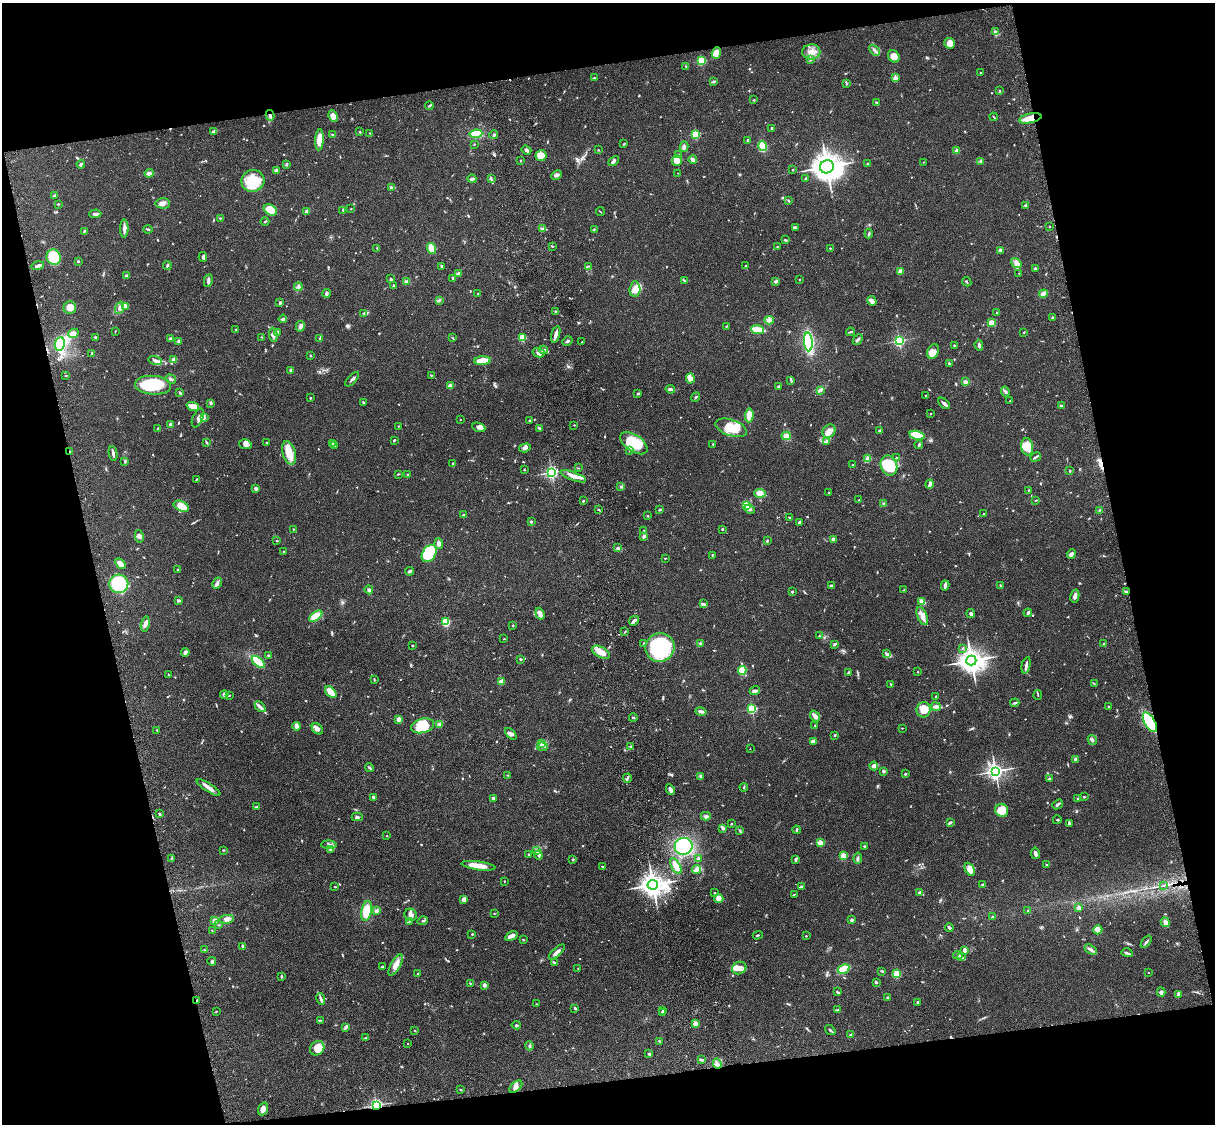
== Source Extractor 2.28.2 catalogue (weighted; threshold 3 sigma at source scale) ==
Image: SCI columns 122-4970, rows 277-4763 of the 5089 x 4928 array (HDU 1 of 3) = the unmasked area's bounding box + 8 px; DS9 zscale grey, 4 x 4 block average (1 PNG px = mean of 4 x 4 image px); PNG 1217 x 1126 px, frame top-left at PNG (2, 3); each listed source drawn as its Kron ellipse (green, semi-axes under 4 px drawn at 4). Shown black and unused: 26% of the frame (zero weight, under 3 of 4 exposures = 6% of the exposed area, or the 3 px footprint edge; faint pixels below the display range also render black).
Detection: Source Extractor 2.28.2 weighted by HDU 2 'WHT'. Background 0.0756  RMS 0.0057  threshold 0.0259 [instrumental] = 3 sigma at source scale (4.5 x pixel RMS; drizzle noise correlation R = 1.50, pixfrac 1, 0.05/0.05 arcsec/px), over >= 5 px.
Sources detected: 856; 2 too faint to see at this stretch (4 x 4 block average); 3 inside a brighter object's white glare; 2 cosmic-ray / hot-pixel residue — neither listed nor drawn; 21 coinciding with a brighter row at this scale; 44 inside a brighter listed object's ellipse — not listed separately; of the other 784, all 500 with FLUX_AUTO >= 1.94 (the completeness limit of this list) listed and drawn (284 fainter detections not listed), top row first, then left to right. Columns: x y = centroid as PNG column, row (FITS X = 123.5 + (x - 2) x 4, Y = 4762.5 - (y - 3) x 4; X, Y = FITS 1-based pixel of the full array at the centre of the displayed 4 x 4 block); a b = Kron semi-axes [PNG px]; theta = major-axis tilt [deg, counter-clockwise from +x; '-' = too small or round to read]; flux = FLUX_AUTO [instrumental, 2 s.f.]
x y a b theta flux
995 31 3 2 - 4.1
950 43 5 5 - 25
875 50 6 2 -49 8.1
811 52 9 7 1 33
716 53 6 4 73 30
894 56 6 5 - 28
811 60 3 2 - 2.9
701 61 2 2 - 230
686 66 3 2 - 3.7
981 73 2 2 - 2
594 78 3 2 - 2.1
896 78 3 2 - 4.7
714 81 3 2 - 3.7
847 84 2 2 - 6.6
999 91 3 2 - 2.4
754 100 3 2 - 2.3
877 102 3 2 - 4.2
429 106 4 2 - 3.9
270 115 5 3 - 8
333 116 6 4 -63 24
993 117 4 2 - 2.7
1030 118 11 4 12 53
772 128 4 2 - 3.6
214 131 3 2 - 6.6
360 132 2 2 - 4.5
370 133 2 2 - 2.1
476 134 6 4 7 55
696 134 2 2 - 230
333 135 3 2 - 4.2
494 135 4 2 - 5
319 140 10 4 86 44
747 140 4 2 - 3
474 144 2 2 - 2.4
624 144 3 2 - 2.3
763 146 5 3 - 110
684 147 5 3 - 10
526 150 5 3 - 8.9
598 150 3 2 - 2.2
957 151 2 2 - 56
678 154 2 2 - 2.1
541 156 5 5 - 40
521 160 2 2 - 3.4
677 160 5 5 - 31
693 160 4 3 - 14
613 161 6 2 44 11
981 161 3 3 - 4.1
923 162 2 2 - 2.4
81 164 4 2 - 6
286 164 4 2 - 3.7
867 164 2 2 - 3.1
827 167 7 6 - 4000
276 170 4 3 - 6.8
792 170 2 2 - 3
149 173 4 4 - 13
678 173 2 2 - 2.1
556 175 5 3 - 10
491 178 2 2 - 2.3
806 178 3 2 - 2.5
472 179 4 2 - 9.2
253 181 11 11 - 120
391 188 4 2 - 13
55 195 3 2 - 5.4
789 201 3 2 - 3.7
163 203 7 5 -4 15
58 204 3 2 - 3.2
1025 205 3 2 - 2.9
351 209 2 2 - 2
270 210 7 5 -32 74
343 210 2 2 - 3.2
307 211 3 2 - 17
600 212 4 2 - 2.2
95 214 6 3 4 11
220 218 3 2 - 3
265 221 4 2 - 3.8
795 227 3 2 - 5.5
1050 227 2 2 - 2.4
124 229 9 3 89 14
148 229 4 2 - 3.3
542 229 4 2 - 5.1
594 230 4 2 - 2.7
84 231 3 2 - 3.1
869 234 5 2 - 5.5
785 240 4 2 - 3.4
552 246 3 2 - 2.4
777 247 3 2 - 2.2
377 248 3 2 - 1.9
432 248 5 3 - 68
830 248 2 2 - 4.2
1000 250 2 2 - 28
54 257 8 7 - 120
203 257 5 3 - 7.7
78 261 2 2 - 8.9
1016 263 5 4 - 13
38 266 6 2 14 10
167 266 4 2 - 5.1
441 266 3 2 - 3.8
588 266 4 2 - 2.5
745 266 2 2 - 2.6
1035 268 3 2 - 3.9
900 272 4 4 - 14
459 273 3 2 - 18
1019 273 2 2 - 2.2
126 276 2 2 - 9.5
453 278 4 2 - 4.2
391 279 4 3 - 4.8
684 280 4 2 - 3.9
799 280 2 2 - 3.5
208 281 6 3 79 9
406 281 3 2 - 3
776 281 3 2 - 7.4
967 282 5 2 - 3.5
393 285 2 2 - 4.6
298 287 4 2 - 6.1
635 289 7 5 85 30
326 293 4 2 - 10
478 293 2 2 - 2
1043 294 4 3 - 22
439 300 4 2 - 4.1
872 301 5 3 - 15
280 303 3 2 - 5.9
126 307 4 2 - 4.7
70 308 6 6 - 34
119 308 6 4 67 14
556 311 4 2 - 4.6
997 313 2 2 - 4.9
364 314 4 3 - 7.8
1053 318 2 2 - 22
283 319 4 3 - 5.8
769 320 5 4 - 16
992 323 4 3 - 28
300 326 5 4 - 9.4
726 326 2 2 - 2
236 330 2 2 - 5.4
758 330 6 2 -6 130
115 331 3 2 - 2.1
278 332 3 2 - 5.5
850 332 4 2 - 3.9
1024 332 2 2 - 2.4
73 333 5 4 - 16
556 334 8 2 73 20
273 335 7 3 -86 11
95 337 3 2 - 2.7
262 337 2 2 - 2.2
523 337 2 2 - 120
320 338 4 2 - 3.8
453 338 3 2 - 2.6
170 339 3 2 - 3.3
858 339 6 2 46 7
179 341 4 3 - 7
567 341 5 2 - 5.9
899 341 2 2 - 520
582 342 3 2 - 2.2
808 342 9 4 -86 400
60 344 7 5 81 210
954 345 2 2 - 2.3
979 345 5 2 - 7.6
544 350 4 2 - 11
933 351 7 5 65 33
92 353 3 2 - 4.1
539 353 6 4 -14 12
310 356 2 2 - 3.7
174 360 3 3 - 27
155 361 7 3 -15 14
482 361 8 3 3 55
949 364 3 2 - 2.7
291 370 3 3 - 7
431 375 3 2 - 2.9
66 376 2 2 - 2.1
171 379 5 2 - 5.7
352 379 9 2 48 8.3
690 379 5 4 - 15
791 380 4 2 - 4.2
965 382 3 3 - 10
153 385 18 9 -5 200
450 386 2 2 - 46
779 386 3 2 - 4.7
670 389 5 3 - 8.7
820 390 3 2 - 2.2
1005 392 5 2 - 6.2
180 393 3 2 - 4.9
638 394 3 2 - 4.9
925 395 2 2 - 2.3
311 397 3 2 - 2.6
695 397 5 2 - 3.9
1010 401 2 2 - 2
363 402 3 2 - 3.5
210 403 4 3 - 4.8
944 403 7 2 -43 12
193 406 6 3 -20 39
1061 406 3 2 - 6.3
931 414 3 2 - 2.2
749 415 7 3 87 49
198 418 10 5 65 14
204 418 3 2 - 3.3
460 419 2 2 - 2.2
529 420 2 2 - 11
171 425 2 2 - 25
574 425 2 2 - 2.5
398 426 2 2 - 2.1
479 427 7 4 -22 15
158 428 3 2 - 3.6
540 428 3 2 - 3.1
731 428 16 8 -19 91
829 431 7 6 - 31
880 431 3 2 - 3
917 435 8 4 -12 92
786 436 4 3 - 18
394 440 3 2 - 4.2
826 441 4 2 - 6.8
206 442 4 2 - 3.2
267 442 2 2 - 2
332 443 2 2 - 2.3
634 443 15 8 -35 130
245 444 6 5 - 10
713 444 2 2 - 2.2
919 445 4 2 - 6.1
334 446 2 2 - 9.6
1027 447 8 6 -81 41
525 448 6 4 17 11
629 450 2 2 - 2.1
70 452 3 2 - 4.4
113 453 7 2 -80 13
289 453 12 6 -73 58
1036 457 5 2 - 5.8
896 458 2 2 - 6.6
868 459 2 2 - 110
125 461 3 2 - 4.2
453 464 3 3 - 5.7
853 465 2 2 - 2.3
889 466 10 8 -69 170
578 468 4 2 - 1.9
524 470 2 2 - 2.4
1070 471 2 2 - 3.1
552 472 2 2 - 650
398 474 3 2 - 2.7
408 475 3 2 - 4.3
573 476 13 3 -21 28
197 479 3 2 - 3.2
930 484 5 2 - 13
621 487 3 2 - 3.5
256 488 2 2 - 25
1029 490 4 2 - 2.3
760 493 6 4 -5 28
829 493 2 2 - 5.4
859 500 2 2 - 2.4
1036 500 3 2 - 2.6
583 501 3 2 - 4.4
884 504 2 2 - 8
746 505 4 3 - 74
181 506 8 5 -26 43
750 509 5 3 - 9.5
599 510 3 2 - 3.4
660 510 3 2 - 3.7
1099 510 3 2 - 2.6
983 514 2 2 - 1.9
463 515 3 2 - 2.7
647 516 2 2 - 3.4
789 518 3 2 - 3.6
531 522 2 2 - 6.1
799 522 3 2 - 5.6
293 529 3 2 - 2.2
722 529 2 2 - 4.5
644 531 3 2 - 3.7
139 536 6 3 -78 10
644 536 3 2 - 8.4
833 539 2 2 - 43
277 541 2 2 - 3.3
767 541 3 2 - 3.4
439 543 5 3 - 13
618 548 3 2 - 3.4
283 552 2 2 - 2.3
429 553 9 6 56 160
1071 554 5 4 - 9.4
712 555 3 2 - 2.4
665 558 3 2 - 2
120 563 6 4 -44 26
177 569 2 2 - 4.1
410 571 4 3 - 6.5
217 583 6 3 61 10
119 584 9 9 - 210
945 585 5 2 - 14
1000 585 3 2 - 2.7
831 586 3 3 - 4.5
369 590 4 4 - 6.8
903 590 2 2 - 2.7
792 592 2 2 - 13
1126 592 3 2 - 7.5
1075 596 6 3 77 13
179 601 2 2 - 3.4
922 601 3 3 - 14
703 604 2 2 - 2.6
1028 613 4 2 - 8.2
540 614 6 3 -70 21
971 614 4 3 - 7.9
316 616 8 4 37 57
922 616 10 5 -67 24
634 621 5 2 - 14
446 622 2 2 - 250
145 624 8 3 77 12
513 625 2 2 - 2.8
625 632 3 2 - 2.8
819 636 2 2 - 2.1
504 639 2 2 - 2
700 643 3 2 - 3.5
644 644 2 2 - 7.4
834 644 3 3 - 5
1104 644 4 2 - 7.4
412 646 2 2 - 7.7
660 648 15 14 - 320
963 648 3 2 - 2.4
185 652 4 3 - 14
601 652 9 5 -28 31
886 654 4 3 - 5.4
269 655 2 2 - 5.9
521 659 3 2 - 4
971 661 5 5 - 3800
258 662 8 4 -40 80
1026 665 8 2 77 12
742 670 4 4 - 85
849 672 3 2 - 3.8
918 672 2 2 - 2.4
168 675 3 2 - 2.7
374 679 3 2 - 3.3
501 681 4 3 - 28
891 684 4 2 - 2.6
1094 684 3 2 - 2.4
755 691 5 3 - 6.7
331 692 7 4 -47 50
224 694 4 3 - 7.3
229 695 3 2 - 3.3
1038 695 5 2 - 2.6
936 696 2 2 - 3.3
1015 703 4 2 - 4.6
1109 706 4 2 - 2.5
260 707 6 3 -45 9.7
936 707 5 2 - 15
752 709 2 2 - 360
924 710 8 7 - 42
701 711 5 2 - 12
815 716 6 3 -51 17
633 718 4 2 - 3.9
399 719 4 3 - 12
1150 722 11 5 -60 220
439 724 4 2 - 4.3
296 726 4 3 - 19
423 726 12 7 15 79
815 726 3 2 - 2.4
902 728 2 2 - 3.2
317 729 6 4 -47 11
157 730 2 2 - 2.3
511 734 7 3 -46 9.3
835 735 3 2 - 4.2
1092 740 5 3 - 6.6
813 741 4 2 - 12
542 743 4 3 - 9.6
542 747 5 2 - 3.7
631 747 3 2 - 10
750 749 2 2 - 2.5
1076 759 2 2 - 11
874 766 4 4 - 11
369 768 4 2 - 5.7
883 771 2 2 - 27
995 771 3 3 - 1300
905 774 2 2 - 12
508 775 3 2 - 2.2
701 776 2 2 - 2.3
627 778 4 2 - 5.1
1049 779 3 2 - 4.2
208 787 14 3 -32 20
744 787 4 2 - 3.6
670 790 6 3 -62 11
373 797 3 2 - 5.5
1084 797 3 2 - 3.1
1078 798 2 2 - 2.5
494 799 4 3 - 6.6
1058 804 6 2 39 8.1
257 807 4 2 - 4.2
1002 810 7 6 - 61
160 814 3 2 - 4.1
706 816 5 3 - 8.9
357 817 5 2 - 6.2
1057 820 4 2 - 2.8
950 822 3 2 - 4.7
731 824 2 2 - 3
1069 824 4 2 - 5
723 828 4 3 - 5.8
797 830 4 2 - 4.3
740 831 2 2 - 2.4
387 836 2 2 - 3.6
820 843 2 2 - 110
329 845 8 4 -3 12
684 846 9 8 - 250
864 846 2 2 - 3
330 849 4 3 - 5.5
224 850 2 2 - 2.9
536 851 3 2 - 3.5
1035 853 6 3 -79 12
528 854 2 2 - 3.4
538 855 4 2 - 5.9
843 856 2 2 - 170
171 858 3 2 - 3.8
858 858 5 2 - 6.1
698 859 4 2 - 6.1
573 860 3 2 - 2.6
795 860 4 2 - 4.5
1046 865 3 2 - 3.1
478 866 17 3 -8 47
676 866 9 4 -62 29
602 867 3 2 - 3.6
696 869 4 4 - 9.3
970 869 7 4 -63 31
504 881 2 2 - 2.5
982 884 2 2 - 4
653 885 5 5 - 3000
801 886 4 2 - 4.1
1163 886 3 2 - 2.8
335 887 3 2 - 2.6
714 893 2 2 - 4.3
920 893 3 3 - 7.8
794 894 4 2 - 2.8
719 898 5 4 - 33
464 899 3 2 - 18
1078 908 4 3 - 7.3
366 911 10 5 80 74
376 911 4 3 - 9.4
1028 911 2 2 - 2.6
494 914 2 2 - 2.1
411 915 6 6 - 19
992 917 3 2 - 3.4
227 919 7 4 7 18
852 920 4 2 - 7.6
215 921 4 3 - 19
423 921 5 2 - 3.7
409 922 2 2 - 2.1
1165 922 5 4 - 12
219 925 2 2 - 2
949 927 4 2 - 7.5
212 930 2 2 - 2
1098 930 5 4 - 21
472 934 2 2 - 6
758 935 5 2 - 2.9
511 936 6 3 30 16
806 936 2 2 - 2.6
523 940 3 2 - 2.2
1146 942 7 2 52 6.9
243 946 3 2 - 5.4
1091 949 6 3 -33 9.3
204 950 3 2 - 3.2
964 950 4 2 - 5.5
557 952 10 3 43 15
1127 953 6 3 -17 6.9
958 955 5 2 - 4
961 957 4 3 - 5.3
212 961 4 3 - 7
554 962 3 2 - 3.3
396 965 12 4 61 32
382 966 3 2 - 3.2
578 968 2 2 - 2.6
739 968 7 6 - 19
843 969 6 3 30 110
882 971 3 2 - 3.6
1148 972 2 2 - 2.6
418 974 3 2 - 5
896 974 2 2 - 200
281 976 3 2 - 5.5
876 982 3 2 - 4.9
470 983 3 2 - 2.3
484 985 2 2 - 37
837 992 4 2 - 4.5
1161 992 4 3 - 8.2
1178 994 2 2 - 36
887 997 3 2 - 3.4
321 999 6 2 -73 8.9
197 1000 3 2 - 2.8
918 1002 2 2 - 8.8
536 1004 2 2 - 2.2
575 1008 4 2 - 4.5
663 1010 2 2 - 3.3
838 1010 4 2 - 4.9
216 1011 3 2 - 2.2
662 1012 2 2 - 11
321 1020 3 2 - 2.5
695 1024 2 2 - 88
516 1025 5 2 - 3.9
346 1027 4 3 - 6.7
830 1030 6 2 -38 6.7
415 1031 3 2 - 2
851 1035 3 2 - 6.9
365 1038 4 2 - 3.5
659 1041 3 2 - 3.2
408 1043 2 2 - 2.6
530 1046 4 3 - 5.8
317 1048 8 6 48 62
649 1054 2 2 - 7.2
701 1060 3 2 - 3.4
717 1063 5 3 - 11
516 1087 8 4 43 15
460 1090 3 2 - 2.2
376 1105 3 2 - 580
263 1109 7 4 71 19
Overlapping masked pixels (flux is a lower limit): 7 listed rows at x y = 270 115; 1030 118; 70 452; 1126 592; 1150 722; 197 1000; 376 1105
Diffuse or blended objects may show on this block-average render without a row.